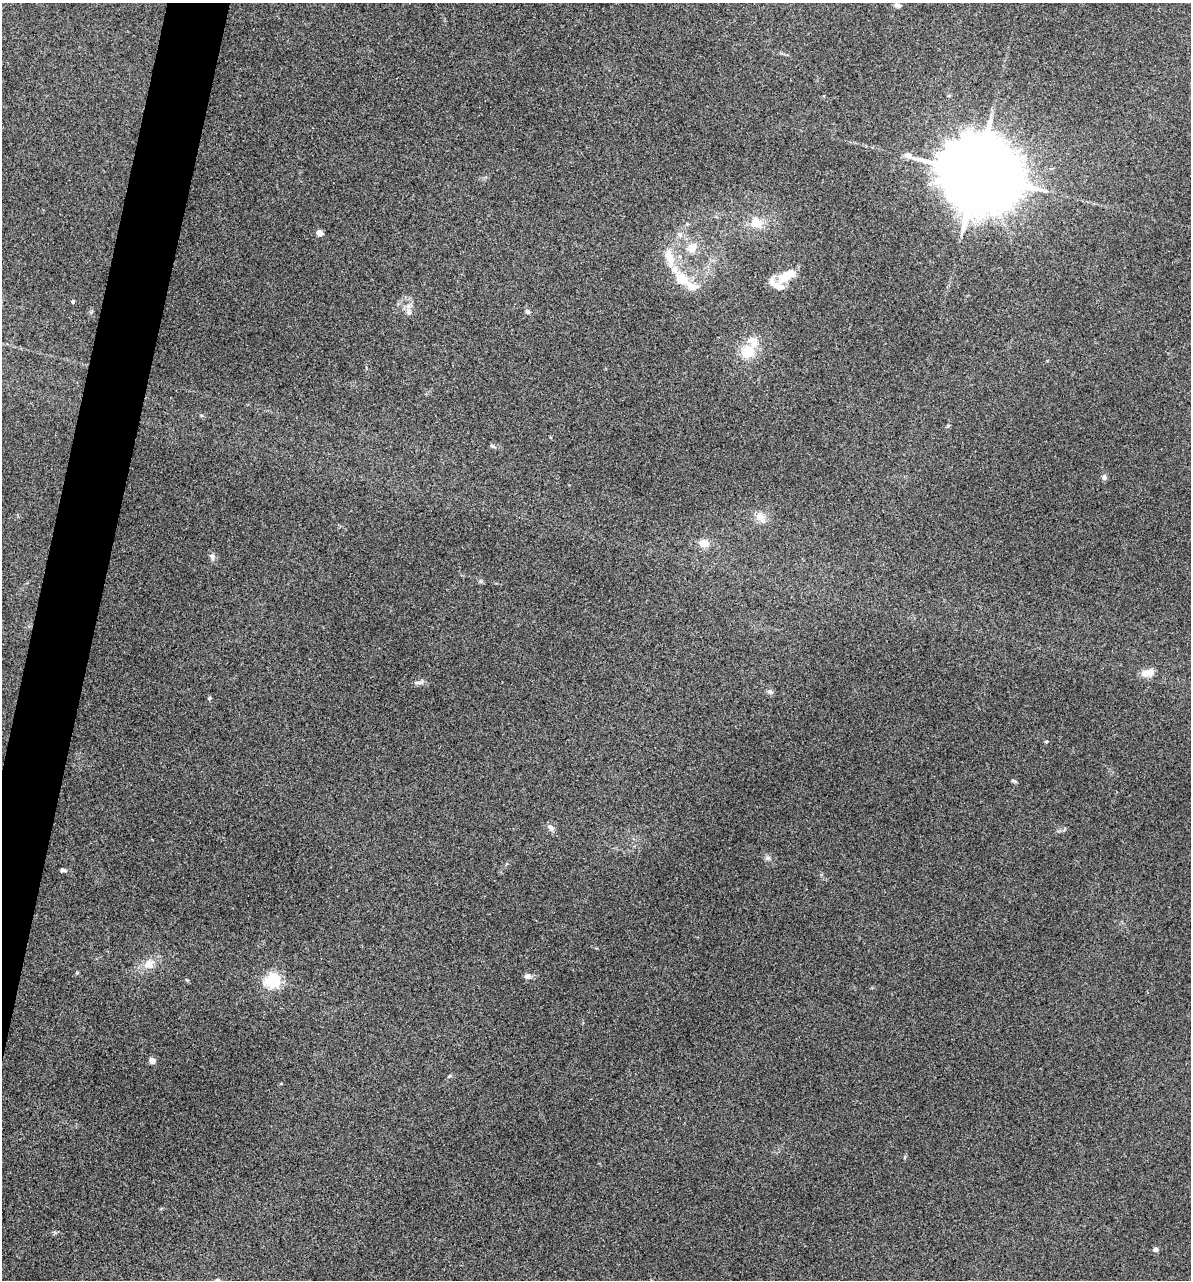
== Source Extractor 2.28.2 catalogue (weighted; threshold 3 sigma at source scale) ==
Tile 7 of 4 x 4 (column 3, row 2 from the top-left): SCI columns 2736-3924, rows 2948-4225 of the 5353 x 5896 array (HDU 1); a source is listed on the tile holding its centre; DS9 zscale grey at full resolution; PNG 1193 x 1282 px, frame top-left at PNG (2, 3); no overlay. Shown black and unused: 4% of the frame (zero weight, under 3 of 5 exposures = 17% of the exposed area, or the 3 px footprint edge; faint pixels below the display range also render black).
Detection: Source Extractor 2.28.2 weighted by HDU 2 'WHT'; one run over the whole footprint, this tile lists its part. Background 0.0739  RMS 0.0068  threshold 0.0305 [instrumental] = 3 sigma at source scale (4.5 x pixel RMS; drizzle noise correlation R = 1.50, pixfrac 1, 0.05/0.05 arcsec/px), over >= 5 px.
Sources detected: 41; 5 inside a brighter listed object's ellipse — not listed separately; the other 36 listed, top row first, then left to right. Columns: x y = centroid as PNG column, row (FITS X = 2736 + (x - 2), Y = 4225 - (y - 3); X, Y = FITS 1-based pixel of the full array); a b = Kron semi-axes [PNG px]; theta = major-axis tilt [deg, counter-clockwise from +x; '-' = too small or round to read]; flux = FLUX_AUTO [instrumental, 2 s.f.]
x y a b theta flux
897 5 7 5 -18 1.8
949 96 5 3 - 0.66
908 156 11 7 -43 3.1
976 174 22 18 -21 11000
756 222 11 10 - 9.3
320 233 4 4 - 8.6
680 235 7 4 -20 1.4
692 248 14 11 60 7
669 257 25 10 -75 11
786 276 22 9 29 16
681 279 18 13 -35 13
73 301 4 4 - 1.3
409 311 11 6 -89 3
527 311 7 5 -32 1.2
747 352 18 16 68 16
492 446 6 4 -3 0.98
1104 477 7 6 - 2
760 517 13 11 -56 5.4
704 543 8 6 -13 9.5
212 557 8 6 -45 2.1
1147 673 15 7 11 7.2
420 682 11 4 13 2
770 692 6 5 - 1.4
209 698 5 4 - 0.86
1046 741 5 4 - 0.73
1014 781 9 3 -29 0.84
551 827 9 6 -42 2.7
767 858 8 6 -1 1.7
63 870 8 4 -13 1.3
149 964 12 12 - 6.4
77 973 5 3 - 0.6
527 976 7 6 - 3
273 980 6 6 - 160
152 1061 4 4 - 8
449 1076 7 3 52 0.8
1156 1249 5 4 - 3.5